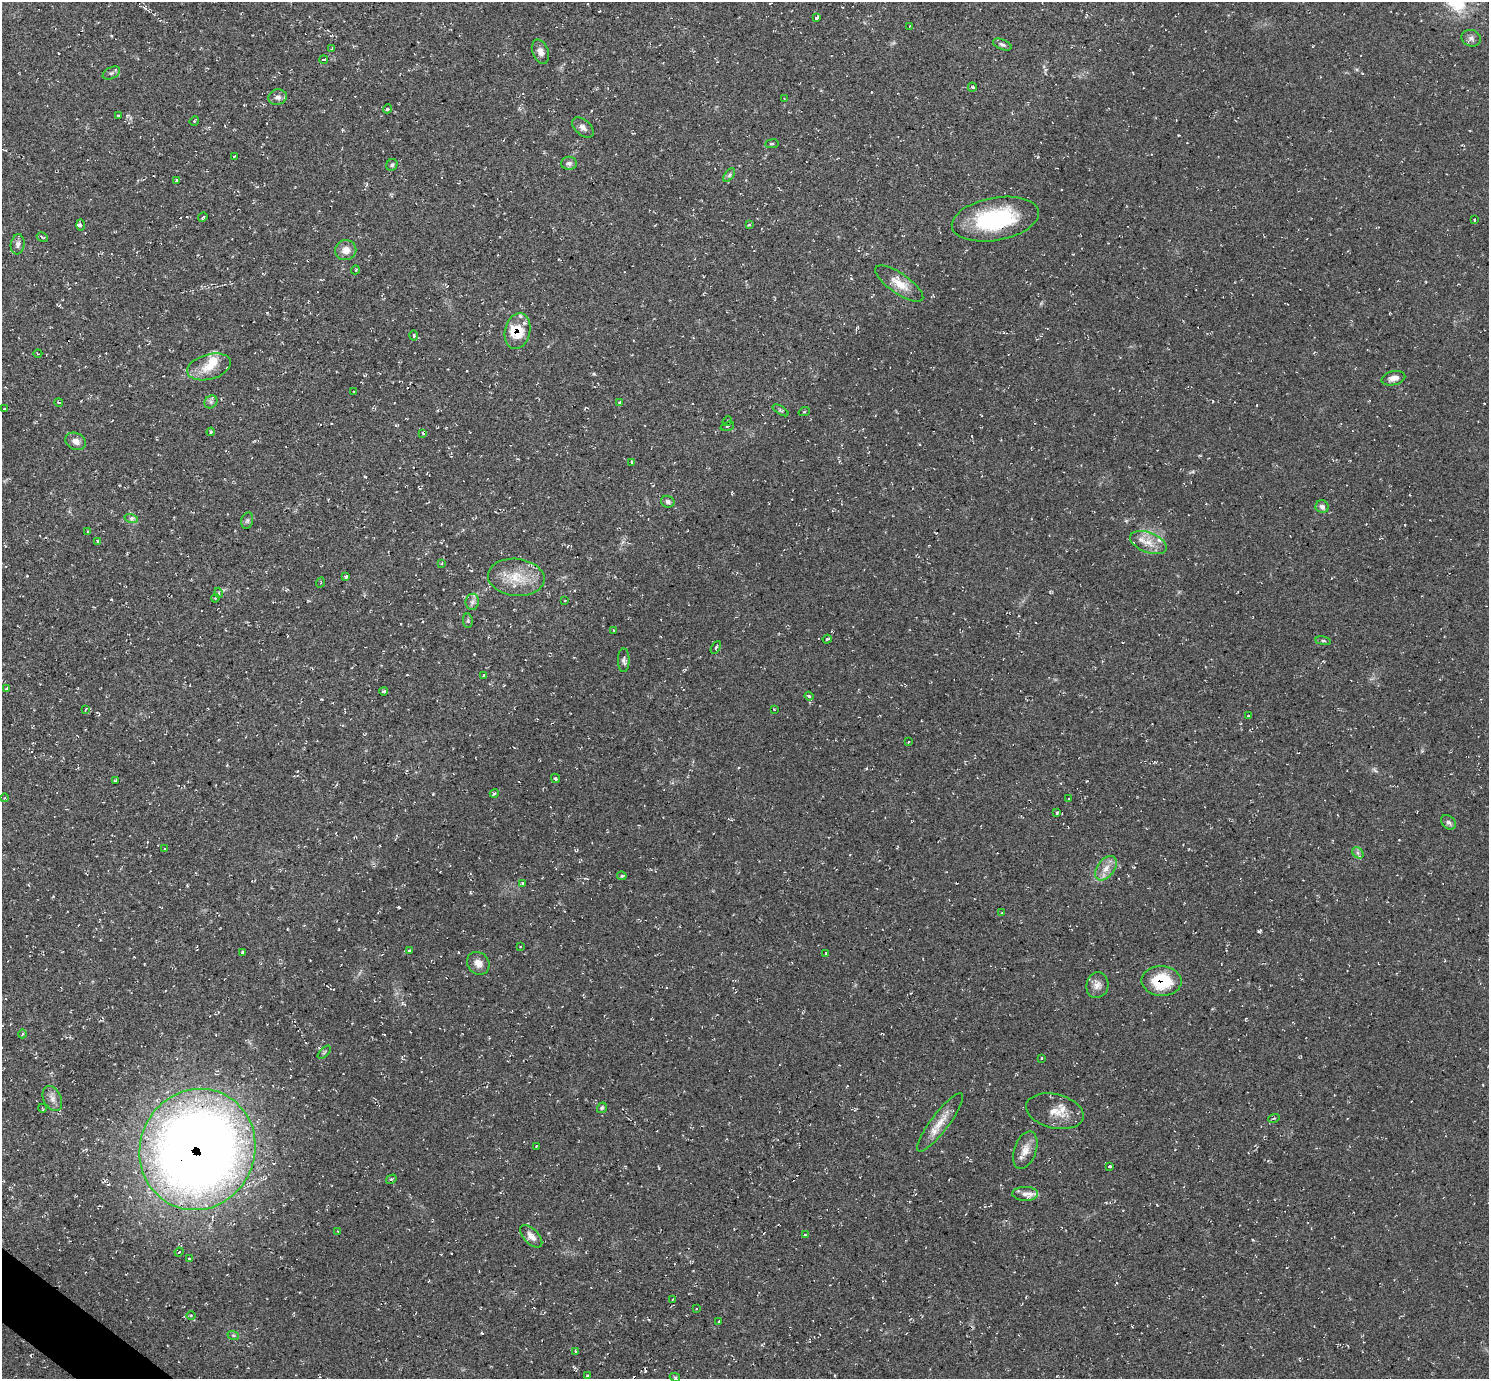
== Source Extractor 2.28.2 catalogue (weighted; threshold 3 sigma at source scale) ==
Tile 7 of 4 x 4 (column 3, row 2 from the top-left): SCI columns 2975-4461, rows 2906-4282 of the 5952 x 5956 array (HDU 1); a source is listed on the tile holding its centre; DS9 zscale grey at full resolution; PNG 1491 x 1381 px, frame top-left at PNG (2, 2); each listed source drawn as its Kron ellipse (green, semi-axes under 4 px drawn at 4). Shown black and unused: <1% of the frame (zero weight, under 2 of 3 exposures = <1% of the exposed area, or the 3 px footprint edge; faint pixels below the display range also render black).
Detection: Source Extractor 2.28.2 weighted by HDU 2 'WHT'; one run over the whole footprint, this tile lists its part. Background 0.055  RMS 0.008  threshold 0.0362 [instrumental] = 3 sigma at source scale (4.5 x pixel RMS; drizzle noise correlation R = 1.50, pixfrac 1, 0.05/0.05 arcsec/px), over >= 5 px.
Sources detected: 138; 6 cosmic-ray / hot-pixel residue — neither listed nor drawn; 6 inside a brighter listed object's ellipse — not listed separately; the other 126 listed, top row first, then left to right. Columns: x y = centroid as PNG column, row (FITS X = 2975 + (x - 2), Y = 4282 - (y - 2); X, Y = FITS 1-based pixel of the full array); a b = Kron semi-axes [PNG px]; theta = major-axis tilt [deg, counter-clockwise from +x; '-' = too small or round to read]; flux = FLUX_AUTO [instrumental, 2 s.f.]
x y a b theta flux
817 18 4 3 - 1.7
910 26 3 2 - 0.52
1471 38 10 8 -21 3
1002 45 10 5 -23 2
332 49 4 3 - 2
540 52 12 8 -68 4.5
324 59 4 3 - 4.4
111 73 9 6 26 2
972 87 4 4 - 0.97
278 97 9 7 13 3.6
784 98 3 3 - 0.49
388 109 4 4 - 1.2
118 116 3 2 - 0.83
194 121 5 3 - 0.91
583 127 13 7 -40 3.7
772 144 7 3 8 1
234 156 3 3 - 2.5
569 163 8 6 0 2.8
392 165 6 5 - 1.5
729 175 8 4 53 1.7
177 180 4 3 - 1.2
203 217 5 2 - 1.2
995 219 44 21 10 73
1474 220 3 2 - 0.57
80 225 5 4 - 1.5
749 225 4 3 - 0.9
42 237 6 3 -28 0.96
18 244 10 7 81 3.4
346 250 10 10 - 7.1
355 270 4 3 - 0.69
899 284 28 10 -35 12
517 331 18 12 77 19
414 335 5 2 - 0.89
38 354 4 3 - 0.62
209 367 22 12 16 14
1393 378 12 7 14 5.4
354 391 3 2 - 0.6
59 402 4 2 - 0.56
211 402 7 6 - 2.2
619 402 4 3 - 0.76
4 409 3 3 - 3
780 410 9 3 -32 1.3
804 412 5 3 - 0.72
727 421 5 4 - 1.2
727 426 7 3 19 1
211 432 4 3 - 0.88
423 433 3 2 - 1.1
76 441 11 8 -25 5
632 462 4 2 - 0.62
668 502 7 5 -22 2.1
1322 507 7 6 - 3.2
131 518 7 4 -18 1.8
247 521 8 6 73 1.8
87 531 4 2 - 0.62
97 541 3 2 - 1.1
1148 543 19 10 -21 9.7
442 564 4 3 - 0.72
346 576 3 3 - 1.6
516 577 28 18 -6 22
320 583 5 2 - 0.59
219 593 5 3 - 0.82
215 598 4 3 - 0.81
565 601 3 2 - 0.55
472 602 8 6 83 2.7
468 621 7 5 -81 1.4
614 630 3 2 - 0.48
827 639 4 3 - 1.3
1323 641 8 4 -8 1.1
716 647 7 3 60 0.92
624 660 11 6 89 2.7
484 675 4 2 - 0.5
6 688 4 3 - 0.96
384 691 4 3 - 2
809 696 4 4 - 1.4
86 709 4 2 - 0.7
774 709 3 2 - 0.65
1248 716 3 2 - 0.6
908 742 2 2 - 0.78
555 778 5 3 - 1.4
116 780 4 3 - 1.2
494 793 4 3 - 2.1
4 798 4 3 - 0.57
1069 798 2 2 - 0.62
1057 813 3 3 - 1.5
1448 822 8 6 -42 2.3
165 849 3 2 - 0.64
1358 853 6 5 - 1.9
1106 868 14 8 52 6.8
622 876 5 4 - 1.3
522 883 3 3 - 0.68
1002 913 3 2 - 0.8
520 947 3 2 - 0.67
409 950 3 3 - 1.2
242 952 4 3 - 1.1
826 953 4 3 - 0.65
478 963 12 10 -47 5.7
1161 981 20 15 -3 36
1097 985 13 11 76 5.5
22 1034 4 3 - 0.9
324 1052 8 3 45 0.98
1041 1058 3 2 - 0.93
52 1099 13 8 -63 4.8
42 1108 4 2 - 0.63
602 1108 5 4 - 1.3
1055 1111 29 17 -13 14
1274 1118 6 3 18 1.2
940 1122 36 9 53 12
536 1146 2 2 - 0.52
197 1149 61 57 66 1000
1025 1150 19 11 71 8.3
1110 1166 3 3 - 1.3
391 1179 6 3 33 1
1025 1194 13 7 1 4.6
337 1231 3 2 - 0.49
805 1235 4 3 - 1.1
531 1236 14 7 -46 5.6
179 1252 4 3 - 0.71
189 1259 3 2 - 0.93
673 1299 3 2 - 0.54
696 1309 3 3 - 1.9
191 1315 5 3 - 0.93
718 1321 3 2 - 1.4
233 1335 6 3 -18 0.98
575 1351 4 2 - 0.61
587 1376 3 2 - 0.74
675 1377 5 4 - 0.91
Overlapping masked pixels (flux is a lower limit): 3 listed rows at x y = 517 331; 1161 981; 197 1149
Unlisted compact peaks at least as high as the median listed source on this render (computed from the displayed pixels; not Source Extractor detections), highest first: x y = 1259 931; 399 907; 594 374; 365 477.